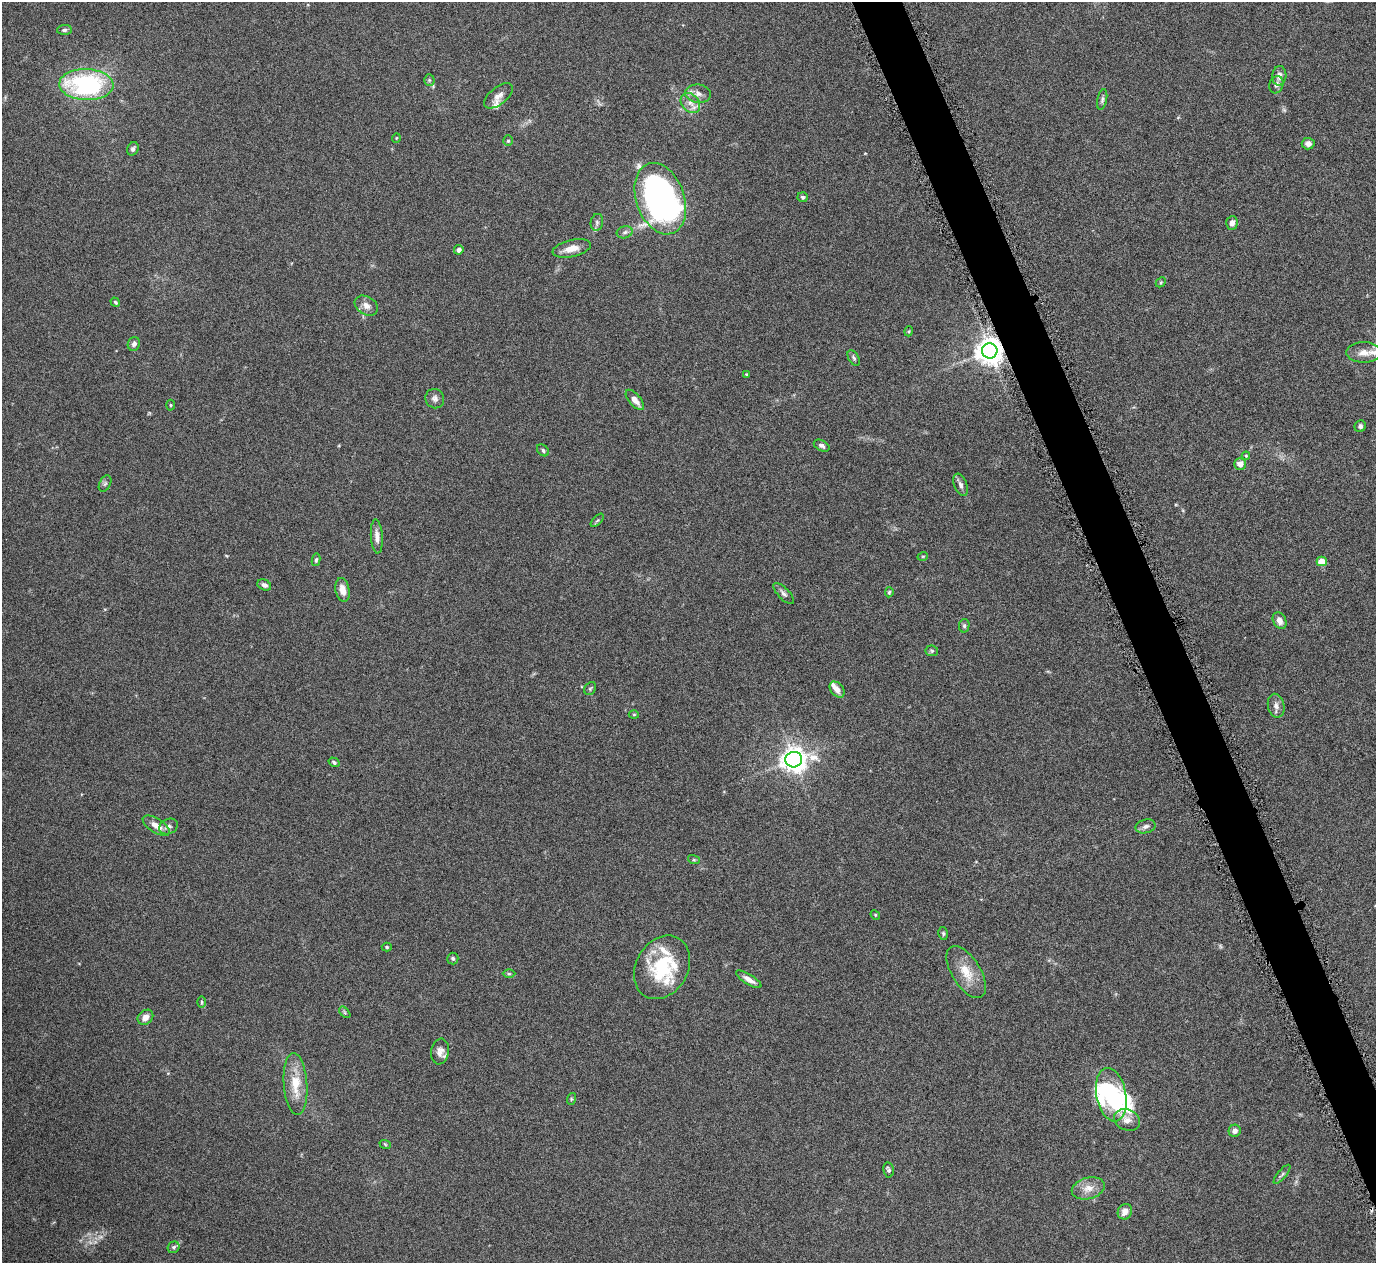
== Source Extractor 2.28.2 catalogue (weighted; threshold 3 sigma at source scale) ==
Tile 6 of 4 x 4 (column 2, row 2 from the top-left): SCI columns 1379-2752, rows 2685-3945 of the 5508 x 5497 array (HDU 1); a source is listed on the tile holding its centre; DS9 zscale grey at full resolution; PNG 1378 x 1265 px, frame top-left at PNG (2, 2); each listed source drawn as its Kron ellipse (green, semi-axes under 4 px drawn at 4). Shown black and unused: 3% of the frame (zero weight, under 4 of 8 exposures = <1% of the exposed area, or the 3 px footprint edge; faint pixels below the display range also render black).
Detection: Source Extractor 2.28.2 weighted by HDU 2 'WHT'; one run over the whole footprint, this tile lists its part. Background 0.174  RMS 0.0061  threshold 0.025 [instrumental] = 3 sigma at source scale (4.09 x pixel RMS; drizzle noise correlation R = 1.36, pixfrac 0.8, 0.05/0.05 arcsec/px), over >= 5 px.
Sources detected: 96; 1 too faint to see at this stretch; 4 inside a brighter object's white glare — neither listed nor drawn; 7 inside a brighter listed object's ellipse — not listed separately; the other 84 listed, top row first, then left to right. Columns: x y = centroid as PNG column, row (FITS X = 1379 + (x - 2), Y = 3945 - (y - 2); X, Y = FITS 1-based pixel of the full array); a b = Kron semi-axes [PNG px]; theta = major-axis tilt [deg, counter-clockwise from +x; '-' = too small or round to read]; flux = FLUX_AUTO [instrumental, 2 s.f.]
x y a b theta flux
64 30 7 5 1 1.2
1279 76 10 7 85 3
429 80 5 5 - 0.85
86 85 27 15 -2 74
1276 85 9 7 69 2.1
698 94 13 9 -7 3.9
498 96 17 8 39 3.7
1102 100 10 4 77 1.4
690 103 11 8 -49 4.2
396 138 5 3 - 0.38
508 141 5 4 - 0.84
1308 144 6 6 - 2.6
133 149 7 5 60 1.4
803 197 5 5 - 1.1
660 199 37 24 -71 190
597 222 8 6 77 1.5
1232 223 7 6 - 2.8
625 232 8 6 16 1.5
572 248 19 8 13 6.3
459 250 5 4 - 1.7
1161 282 6 4 45 0.8
115 302 5 4 - 0.85
366 306 12 9 -31 3.7
909 331 5 3 - 0.56
134 344 7 6 - 1.8
990 351 7 7 - 670
1364 352 17 10 0 5.7
854 358 8 5 -59 1.2
746 374 4 4 - 0.52
435 399 10 9 - 2.4
635 400 12 5 -50 4.4
171 405 5 3 - 0.6
1360 426 6 5 - 1.3
822 446 8 5 -26 1.7
543 450 7 5 -42 1.2
1246 456 4 4 - 0.62
1240 464 6 6 - 2.9
105 484 9 5 63 1.2
961 485 11 6 -69 2.1
597 520 8 3 44 0.78
377 536 17 6 -86 3.6
923 556 5 3 - 0.48
316 560 6 4 79 0.86
1322 561 5 5 - 12
264 585 7 5 -25 2
342 590 12 7 -78 5.1
889 592 5 4 - 0.85
784 593 13 5 -46 1.9
1280 621 9 6 -66 3.8
964 626 7 5 78 1.1
932 651 6 5 - 0.95
590 689 7 5 55 0.96
837 689 9 6 -49 3.9
1276 706 12 8 -77 3
634 715 5 3 - 0.55
794 760 8 7 - 550
334 762 6 4 -32 1
156 826 15 7 -32 5.4
169 826 10 7 26 2.3
1146 826 10 6 13 2.2
694 860 6 4 -17 0.62
875 915 5 4 - 0.61
943 933 6 4 -75 0.83
387 947 5 4 - 0.73
453 958 6 5 - 1.1
662 967 33 26 60 35
966 972 29 14 -58 11
509 974 6 4 0 0.79
749 979 15 5 -32 3.4
201 1002 5 3 - 0.64
345 1012 7 4 -46 0.94
145 1017 8 6 40 3.6
440 1052 13 9 80 3.4
295 1084 31 11 -86 14
1111 1095 27 14 -79 34
571 1099 6 4 72 0.71
1127 1120 13 10 -23 4.6
1235 1131 6 6 - 2.7
385 1144 6 3 -20 0.58
889 1170 7 5 -79 1.3
1282 1174 12 4 51 1.3
1088 1188 17 10 15 5.8
1125 1212 8 7 - 4.4
174 1247 6 5 - 1.1
Overlapping masked pixels (flux is a lower limit): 1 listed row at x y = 990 351